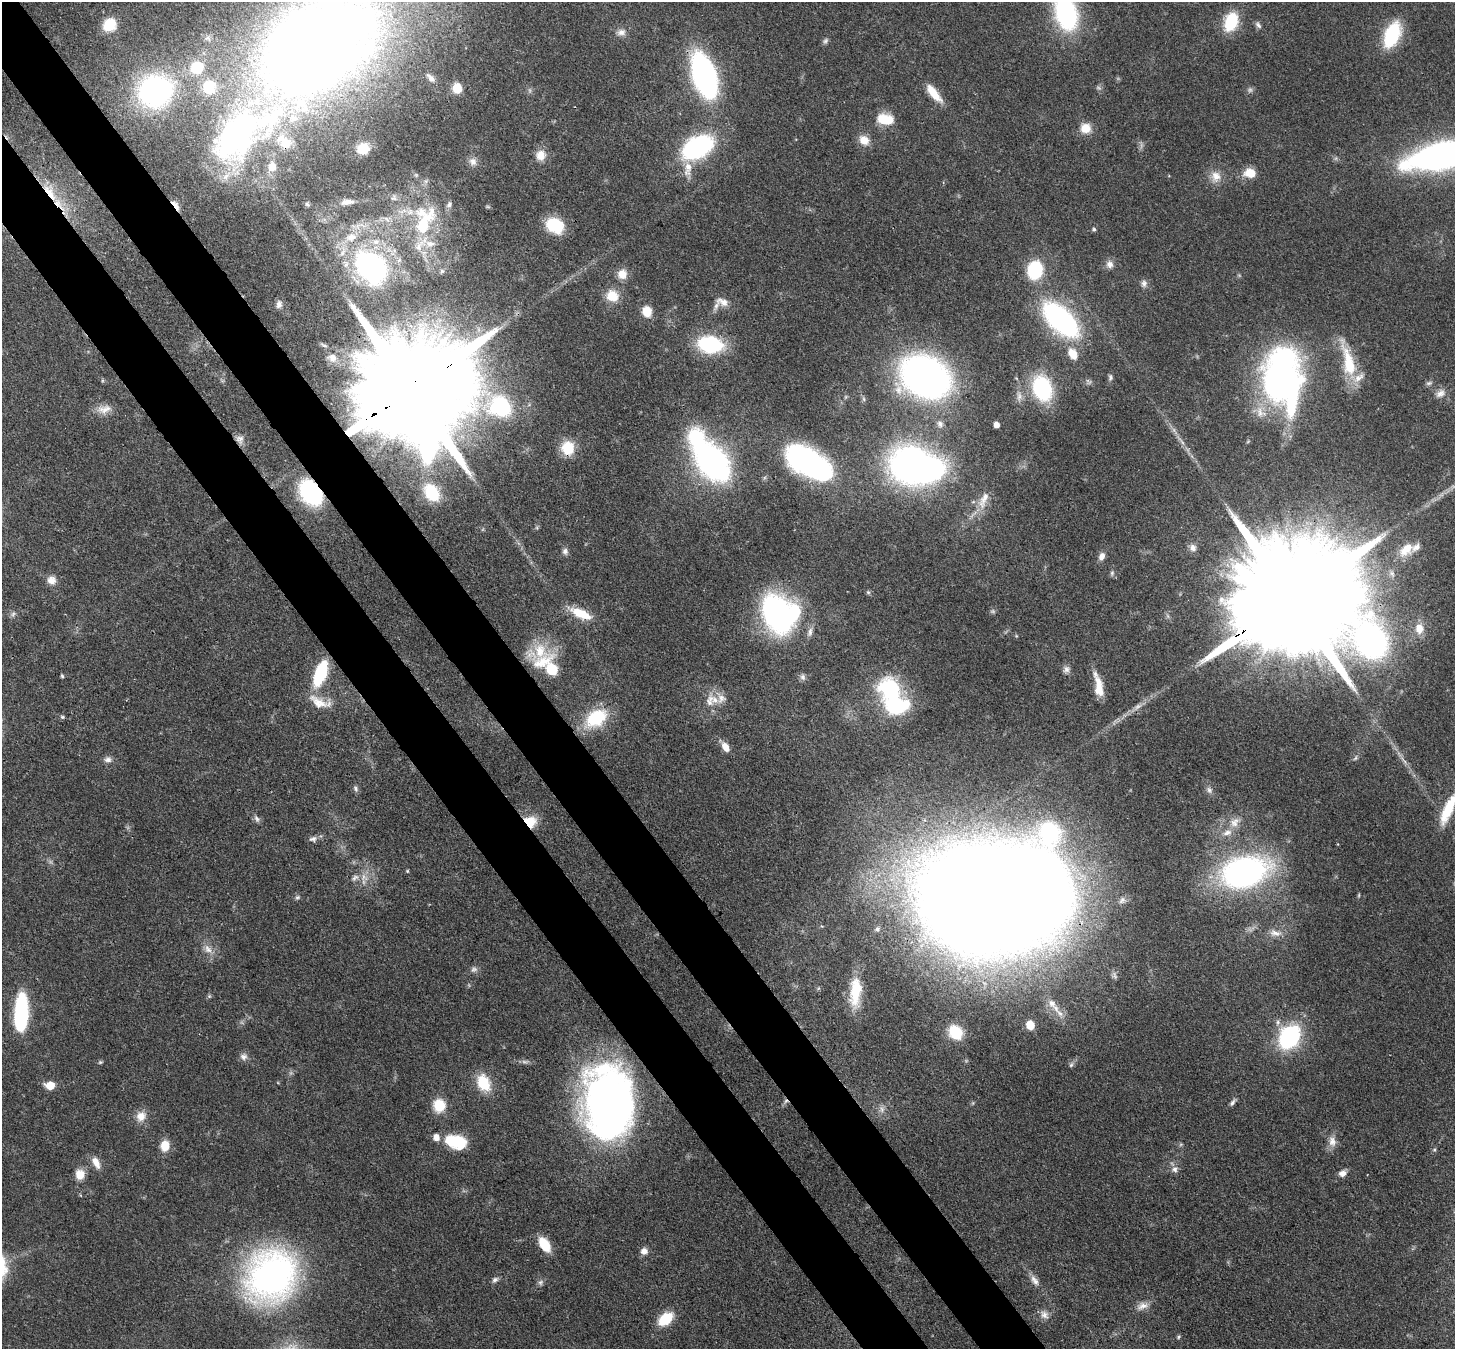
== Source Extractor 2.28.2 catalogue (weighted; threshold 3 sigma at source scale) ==
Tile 11 of 4 x 4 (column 3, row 3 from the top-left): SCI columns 2986-4438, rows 1695-3041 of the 5971 x 5942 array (HDU 1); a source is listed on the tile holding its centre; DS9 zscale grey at full resolution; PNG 1457 x 1351 px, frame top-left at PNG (2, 2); no overlay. Shown black and unused: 8% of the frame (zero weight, under 3 of 4 exposures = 7% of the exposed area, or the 3 px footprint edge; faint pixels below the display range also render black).
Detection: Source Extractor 2.28.2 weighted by HDU 2 'WHT'; one run over the whole footprint, this tile lists its part. Background 0.0752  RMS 0.0038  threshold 0.0172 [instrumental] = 3 sigma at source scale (4.5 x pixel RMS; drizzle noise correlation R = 1.50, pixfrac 1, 0.05/0.05 arcsec/px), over >= 5 px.
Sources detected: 194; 8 too faint to see at this stretch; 7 inside a brighter object's white glare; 1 cosmic-ray / hot-pixel residue — not listed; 19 inside a brighter listed object's ellipse — not listed separately; the other 159 listed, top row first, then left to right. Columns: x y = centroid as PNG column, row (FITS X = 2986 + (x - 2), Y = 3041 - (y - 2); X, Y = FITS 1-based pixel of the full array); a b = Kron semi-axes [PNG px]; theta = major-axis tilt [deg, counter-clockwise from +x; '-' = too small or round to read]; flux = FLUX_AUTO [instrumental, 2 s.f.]
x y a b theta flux
1066 13 31 18 -69 62
1231 22 17 11 70 19
109 25 10 9 - 16
1258 25 10 5 -46 1.1
621 32 12 9 9 2.3
1392 35 22 12 67 30
825 41 8 6 46 0.97
307 44 122 78 26 520
704 76 32 15 -72 130
431 78 13 6 -47 1.7
457 88 10 9 - 5.8
155 91 22 19 24 120
933 93 24 8 -51 7.6
885 119 20 12 -8 9.1
1085 128 12 11 - 5.6
236 136 46 30 54 140
864 140 14 11 -41 4.6
284 142 22 13 -38 7.7
697 147 25 16 29 67
363 148 11 10 - 6.3
541 155 13 12 - 4.5
1441 156 51 18 13 200
473 162 11 10 - 2.3
272 166 14 11 85 4.2
688 168 21 9 83 4.8
1250 173 11 9 -5 7.2
416 175 5 5 - 0.49
1216 176 16 14 81 4.9
426 181 6 5 - 0.85
50 192 29 11 -57 10
394 198 8 7 - 1.3
347 202 17 7 6 3.2
307 204 7 4 -40 0.71
176 205 15 5 -56 2.9
449 205 9 6 63 1.1
410 212 11 9 28 3.1
424 224 42 15 59 22
555 225 16 13 -28 20
1094 229 4 4 - 0.79
351 237 18 11 15 6.3
376 242 10 8 17 2.9
430 244 14 8 -8 3.7
342 253 11 6 61 2
1110 264 10 9 - 2.3
371 266 27 20 -45 100
1035 270 12 10 79 33
442 271 6 6 - 0.79
622 274 12 11 - 4.1
1144 283 10 8 88 1.6
612 296 15 13 -33 7.3
723 302 18 10 -22 3.6
279 304 10 7 80 1.8
647 311 11 9 -77 6.5
1060 319 30 15 -45 98
710 344 19 13 -8 41
1073 354 14 10 -57 5.8
332 358 14 12 -17 3.9
1348 362 47 13 -76 18
926 377 33 25 -27 230
1110 377 8 6 86 1
1280 381 37 27 -65 180
1429 383 9 5 15 1
1042 388 22 15 -72 38
410 390 55 26 32 21000
1440 393 14 10 35 3
1019 396 12 7 -89 2.2
501 406 19 16 -18 43
104 409 21 11 11 4.1
1260 412 19 13 -54 6.1
940 424 10 8 -55 1.7
996 425 5 4 - 3.2
240 439 13 11 -71 2.6
568 448 13 12 - 11
712 462 31 18 -50 160
804 462 49 25 -44 66
909 463 31 27 52 140
311 493 18 13 -54 64
432 493 21 14 -55 16
983 500 30 11 67 6.9
1193 548 10 8 -68 2
1406 549 21 12 45 6.8
565 551 9 7 -77 1.4
1102 556 10 7 65 2.3
1112 573 7 6 - 0.87
51 580 11 11 - 3.3
868 592 6 5 - 0.61
1291 600 74 28 31 30000
13 614 7 5 46 1
581 614 28 11 -24 9.1
777 614 32 22 -65 110
1419 628 12 10 -87 4.6
810 632 13 6 76 1.9
1016 636 5 4 - 0.39
540 651 35 24 27 14
1066 669 9 8 - 1.6
320 673 21 9 70 31
62 676 5 4 - 0.56
803 677 9 7 -64 1.3
1099 689 27 10 -79 6
890 691 24 19 -59 36
710 701 22 11 81 5.1
318 702 29 14 -27 7.4
62 717 6 4 -21 0.62
596 718 20 13 36 25
726 747 12 7 -57 3.8
1355 758 8 5 60 0.88
108 759 10 9 - 1.8
356 789 9 6 -62 0.99
1209 790 10 7 -51 1.6
1448 809 36 10 65 14
257 819 9 6 -52 1.3
530 822 14 13 - 8.4
1235 822 17 12 44 4.7
313 839 11 8 14 1.6
407 871 4 4 - 0.43
1244 872 37 23 14 130
364 877 13 10 -72 4
1359 895 6 4 89 0.43
297 897 7 6 - 0.87
990 899 80 60 -5 2500
1122 900 11 6 50 1.2
877 929 8 8 - 1.3
1275 933 16 8 -9 3
208 949 14 9 -56 3.4
474 969 10 8 30 1.4
855 992 39 14 85 15
209 996 6 4 -45 0.53
1052 1003 14 9 -59 3.1
21 1012 33 11 87 48
1278 1022 7 6 - 1.2
1030 1025 6 5 - 13
955 1032 12 10 -55 15
1289 1037 18 13 57 56
244 1057 11 9 5 1.9
1071 1065 8 5 63 0.91
483 1083 19 13 -64 13
50 1085 8 6 -8 7.3
1232 1102 11 5 54 1.2
439 1105 15 14 - 8.7
608 1105 60 39 -86 330
141 1116 15 13 52 4.2
1332 1141 15 10 -76 3.4
456 1142 22 13 -16 17
165 1146 10 8 83 7.6
1434 1150 6 5 - 0.65
96 1162 16 8 -63 3.8
1175 1169 9 8 - 1.8
1342 1173 10 7 21 2.2
80 1174 11 9 90 5.3
544 1244 14 8 -58 11
644 1251 8 7 - 2.6
271 1276 40 35 53 190
495 1280 9 7 34 1.2
1034 1280 16 8 -58 2.7
540 1282 9 7 52 1.2
1142 1306 17 10 17 3.2
1044 1315 13 10 -46 2.6
665 1319 17 11 39 11
1179 1337 5 4 - 0.56
Overlapping masked pixels (flux is a lower limit): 10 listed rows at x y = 236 136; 50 192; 176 205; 410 390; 240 439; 568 448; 311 493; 1291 600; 530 822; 990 899
Isophote crosses this tile's border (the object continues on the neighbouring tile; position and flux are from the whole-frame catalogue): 6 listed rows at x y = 1066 13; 307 44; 1441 156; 1291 600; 1448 809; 21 1012